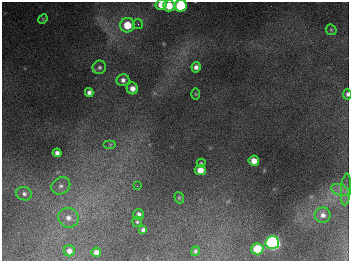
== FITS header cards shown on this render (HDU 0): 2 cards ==
NAXIS1  =                  347
NAXIS2  =                  259

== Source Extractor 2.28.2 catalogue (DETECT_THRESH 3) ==
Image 347 x 259 px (HDU 0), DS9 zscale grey, 1 PNG px = 1 image px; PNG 351 x 263 px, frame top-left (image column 1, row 259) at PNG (2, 2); each listed source drawn as its Kron ellipse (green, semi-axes under 4 px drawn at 4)
Background 671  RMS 51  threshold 152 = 3 sigma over >= 5 px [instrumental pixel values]
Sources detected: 35; all 35 listed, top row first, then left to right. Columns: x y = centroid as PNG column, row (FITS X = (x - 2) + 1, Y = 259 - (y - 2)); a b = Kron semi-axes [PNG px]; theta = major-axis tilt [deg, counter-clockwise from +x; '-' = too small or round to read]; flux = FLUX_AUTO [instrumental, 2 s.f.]
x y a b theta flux
161 5 5 5 - 4.3e+04
169 6 6 5 - 6.5e+04
181 6 6 6 - 2.6e+05
43 19 5 4 - 3.5e+03
138 24 5 4 - 6.3e+03
127 25 7 7 - 8.2e+04
331 30 6 5 - 4.4e+03
99 67 7 6 - 8.7e+03
196 67 5 4 - 1.4e+04
123 80 6 6 - 1.4e+04
132 88 6 5 - 2.4e+04
89 92 4 4 - 1.3e+04
195 94 5 3 - 3.2e+03
347 94 5 3 - 6.8e+03
110 144 6 4 0 5.4e+03
57 153 4 4 - 1.5e+04
254 161 5 5 - 3.5e+04
201 163 4 4 - 4.6e+03
200 170 5 5 - 3.7e+04
61 186 10 8 31 1.8e+04
137 186 3 3 - 1.8e+03
346 189 16 5 85 1.5e+04
340 190 9 5 -19 1.6e+04
24 194 8 6 -20 1.2e+04
179 198 6 4 -68 4.6e+03
139 214 5 5 - 1.3e+04
323 215 8 7 - 1.7e+04
68 218 10 9 - 2.7e+04
137 222 5 5 - 5.0e+03
143 230 4 4 - 9.0e+03
272 243 7 6 - 1.1e+06
257 249 6 5 - 1.2e+05
69 251 5 5 - 2.0e+04
195 251 5 4 - 6.3e+03
96 252 5 4 - 2.0e+04
At the frame edge (FLAGS 8, measured only in part): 3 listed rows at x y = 161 5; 181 6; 347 94